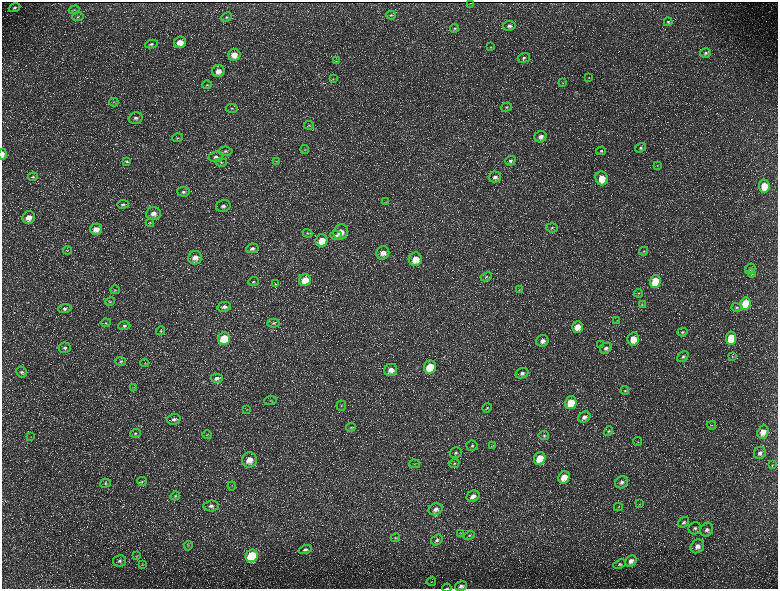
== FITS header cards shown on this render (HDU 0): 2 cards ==
NAXIS1  =                 1552 / length of data axis 1
NAXIS2  =                 1173 / length of data axis 2

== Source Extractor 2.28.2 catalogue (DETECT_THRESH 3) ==
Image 1552 x 1173 px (HDU 0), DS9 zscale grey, zoomed out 1/2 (1 PNG px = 2 x 2 image px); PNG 780 x 591 px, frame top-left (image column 1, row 1173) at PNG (2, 2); each listed source drawn as its Kron ellipse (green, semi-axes under 4 px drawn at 4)
Background 227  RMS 10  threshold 31.1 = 3 sigma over >= 5 px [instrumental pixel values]
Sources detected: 196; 38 cannot appear on this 1/2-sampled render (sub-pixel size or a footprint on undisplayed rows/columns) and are neither listed nor drawn; the other 158 listed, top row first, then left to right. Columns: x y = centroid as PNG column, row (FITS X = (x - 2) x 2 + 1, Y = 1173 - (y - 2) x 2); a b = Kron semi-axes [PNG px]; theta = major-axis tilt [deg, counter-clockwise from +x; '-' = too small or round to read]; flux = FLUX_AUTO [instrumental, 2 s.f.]
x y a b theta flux
470 3 2 1 - 890
15 7 6 4 23 4500
74 10 5 3 - 2300
391 15 5 4 - 2900
78 17 5 3 - 2700
227 17 5 4 - 3200
668 22 4 4 - 3100
509 26 6 5 - 6600
455 28 5 4 - 2600
180 42 6 5 - 23000
151 44 6 4 8 4100
491 47 4 3 - 1500
705 53 5 4 - 4600
234 55 6 6 - 23000
524 58 6 4 17 4800
336 61 4 3 - 1800
218 71 6 6 - 16000
589 78 3 2 - 1200
333 79 4 2 - 1500
562 83 4 3 - 1500
207 85 5 3 - 2400
114 102 4 3 - 2500
506 107 6 4 18 3600
232 108 6 3 -3 2900
136 118 7 5 16 7000
309 125 5 3 - 2000
540 137 6 5 - 11000
178 138 5 3 - 2600
641 148 6 4 34 4200
305 149 4 3 - 1700
226 151 7 4 -6 4500
601 151 5 4 - 3200
3 154 6 3 90 9700
216 157 7 5 8 6600
127 161 4 3 - 2100
276 161 4 3 - 2100
510 161 5 4 - 5300
221 162 5 4 - 3000
657 165 3 3 - 1400
33 177 5 4 - 2500
495 177 6 5 - 8600
602 178 7 6 - 34000
764 186 6 5 - 36000
183 192 6 5 - 5000
386 202 3 2 - 1100
123 204 6 3 4 3700
223 206 7 6 - 8200
153 214 7 6 - 14000
29 217 6 6 - 21000
150 223 4 3 - 1900
552 228 6 4 -5 3600
96 229 6 5 - 18000
341 232 8 7 - 22000
307 233 5 4 - 2800
336 235 6 4 2 4500
322 240 6 6 - 31000
252 248 6 5 - 6000
67 250 4 3 - 1600
644 251 4 3 - 2300
383 253 7 6 - 17000
195 258 7 6 - 17000
415 259 7 6 - 30000
750 269 5 5 - 7100
751 273 4 4 - 2700
486 277 6 3 26 3000
305 280 6 5 - 40000
655 281 6 5 - 64000
253 282 5 3 - 2900
275 284 4 3 - 1700
115 290 5 4 - 2300
519 290 4 3 - 1800
639 293 4 3 - 1500
110 301 5 3 - 2300
746 303 6 5 - 86000
642 304 4 3 - 1600
224 307 7 5 11 7000
736 307 5 4 - 3500
65 308 6 4 2 4800
617 320 3 3 - 1500
106 323 5 3 - 2500
273 323 6 4 3 4400
124 326 6 4 1 5200
577 327 6 5 - 23000
160 331 4 3 - 2300
682 332 5 4 - 2900
731 338 6 5 - 74000
224 339 6 5 - 88000
633 339 6 5 - 31000
542 341 6 6 - 10000
600 345 3 2 - 700
65 348 6 5 - 5600
606 348 6 5 - 7000
732 356 4 3 - 1600
683 357 6 4 43 5500
120 361 6 4 -8 3600
145 363 4 2 - 1300
430 367 7 6 - 63000
391 370 7 6 - 16000
22 372 5 5 - 5100
522 373 6 5 - 7600
217 378 6 4 2 7600
134 387 4 2 - 1500
625 391 4 4 - 2600
270 400 6 3 6 2500
571 403 6 5 - 52000
341 406 5 4 - 3200
487 408 5 4 - 2700
247 409 3 3 - 1500
584 417 6 5 - 9900
174 419 7 5 13 6700
712 425 4 4 - 2600
351 427 5 4 - 2900
608 431 5 4 - 3300
763 432 7 5 69 22000
135 433 5 3 - 2500
207 435 5 4 - 2500
544 436 5 4 - 3800
31 437 3 2 - 1000
638 442 4 4 - 2200
472 446 6 5 - 4800
493 446 4 3 - 1500
456 453 6 5 - 5100
760 453 6 6 - 8700
540 458 6 5 - 52000
249 460 7 7 - 26000
454 463 5 4 - 2900
415 464 5 3 - 2300
772 465 4 3 - 2100
564 477 6 5 - 31000
142 481 5 4 - 2300
622 482 7 5 36 8100
105 483 5 4 - 3700
232 486 4 2 - 1400
175 496 5 4 - 2900
473 496 7 5 28 13000
640 504 4 2 - 1500
211 506 7 5 5 8300
618 507 4 3 - 1800
435 509 7 5 23 10000
684 522 6 4 37 5100
695 528 6 6 - 6100
707 530 7 6 - 8900
461 533 3 2 - 1100
469 535 6 4 35 3400
395 538 5 4 - 2400
437 540 6 5 - 5500
188 546 4 3 - 2000
697 546 7 6 - 13000
305 550 7 4 17 5900
137 556 4 3 - 1700
252 556 6 6 - 160000
119 561 7 5 12 6200
631 561 6 5 - 12000
620 564 6 4 20 3800
142 565 3 2 - 1400
431 582 5 2 - 1700
461 586 6 4 12 6900
447 588 4 2 - 1100
At the frame edge (FLAGS 8, measured only in part): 3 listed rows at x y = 3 154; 461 586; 447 588
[38 sub-pixel or undisplayed-footprint detections neither listed nor drawn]